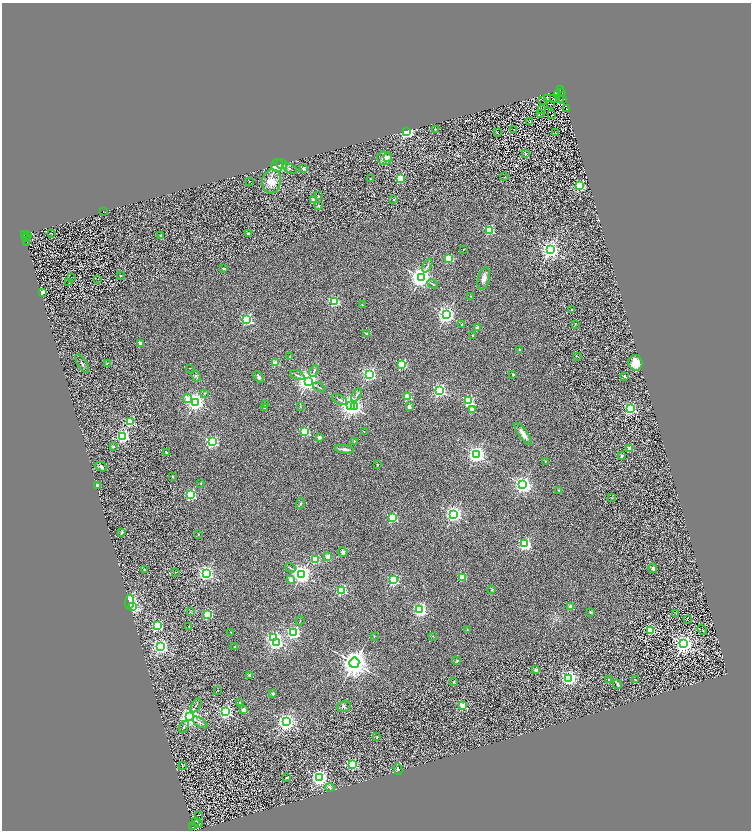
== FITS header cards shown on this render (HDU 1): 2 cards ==
NAXIS1  =                 1497
NAXIS2  =                 1656

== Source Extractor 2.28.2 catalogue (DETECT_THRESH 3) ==
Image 1497 x 1656 px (HDU 1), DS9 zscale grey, zoomed out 1/2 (1 PNG px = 2 x 2 image px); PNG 753 x 832 px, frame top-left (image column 1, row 1655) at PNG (2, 3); each listed source drawn as its Kron ellipse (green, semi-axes under 4 px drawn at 4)
Background 0.479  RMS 0.33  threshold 0.986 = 3 sigma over >= 5 px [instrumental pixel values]
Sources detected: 241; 36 cannot appear on this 1/2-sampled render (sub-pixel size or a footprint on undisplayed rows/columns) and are neither listed nor drawn; the other 205 listed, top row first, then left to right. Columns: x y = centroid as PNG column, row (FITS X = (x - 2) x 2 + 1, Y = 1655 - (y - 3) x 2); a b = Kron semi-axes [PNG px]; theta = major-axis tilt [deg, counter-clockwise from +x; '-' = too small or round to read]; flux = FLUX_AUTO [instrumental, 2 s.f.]
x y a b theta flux
561 90 3 2 - 610
562 93 2 1 - 190
558 95 2 1 - 22
559 98 2 1 - 75
548 99 3 2 - 880
553 99 2 1 - 18
563 99 3 2 - 45
542 100 2 1 - 26
550 104 2 2 - 26
567 109 2 1 - 13
541 110 2 1 - 11
541 113 4 3 - 44
552 115 2 1 - 15
530 122 2 1 - 18
435 129 2 2 - 130
514 130 2 1 - 16
407 131 3 3 - 23000
555 132 2 1 - 21
498 133 2 1 - 28
526 154 3 3 - 98
387 157 3 2 - 580
385 158 7 6 - 410
281 164 6 5 - 670
277 165 6 6 - 760
290 169 7 2 -27 58
304 169 2 2 - 620
504 177 3 2 - 27
400 178 3 3 - 5400
370 179 2 2 - 62
249 181 2 2 - 71
271 181 12 9 80 970
580 186 3 3 - 8200
318 196 4 3 - 55
313 200 2 2 - 1100
394 200 2 2 - 48
319 206 4 3 - 83
103 211 2 1 - 240
489 230 3 3 - 6100
51 233 2 1 - 63
248 233 3 3 - 92
24 235 2 1 - 150
27 235 2 1 - 620
160 236 3 2 - 64
25 238 2 1 - 40
27 238 2 1 - 280
27 243 2 1 - 67
464 249 2 2 - 57
550 250 4 3 - 39000
449 259 3 3 - 4400
427 266 7 2 64 86
224 268 2 2 - 270
120 275 2 2 - 100
71 277 2 1 - 26
421 277 4 4 - 54000
484 278 11 5 75 360
98 279 3 2 - 30
69 283 2 1 - 22
433 284 5 2 - 64
43 292 2 2 - 580
471 296 2 2 - 46
334 301 3 3 - 8900
362 305 2 2 - 120
572 310 2 2 - 150
446 315 4 3 - 32000
247 320 3 3 - 14000
462 324 2 2 - 120
575 324 2 2 - 30
478 328 2 2 - 1100
367 334 2 2 - 390
473 336 2 2 - 170
141 343 2 2 - 1000
519 349 2 2 - 120
577 356 4 2 - 33
290 357 4 3 - 46
107 363 4 3 - 65
276 363 2 2 - 2100
636 363 8 7 - 940
82 364 11 3 -56 150
402 364 3 3 - 5200
190 368 2 1 - 15
314 371 6 3 65 82
369 374 3 3 - 19000
513 374 2 2 - 200
297 375 7 3 -26 110
196 376 6 4 -62 110
625 376 2 2 - 260
259 377 6 4 -50 150
308 381 4 4 - 60000
319 387 7 2 -28 71
440 391 3 3 - 17000
205 393 2 2 - 53
357 395 7 2 56 84
408 397 3 3 - 3100
188 399 4 3 - 680
339 400 8 2 -27 80
468 401 3 3 - 10000
195 402 3 3 - 42000
266 405 2 2 - 99
300 406 3 2 - 27
351 406 4 3 - 51000
354 407 3 3 - 13000
409 407 2 2 - 680
264 408 2 2 - 230
630 408 3 3 - 13000
472 410 2 2 - 1700
130 422 3 3 - 4300
364 431 2 2 - 22
305 432 3 3 - 6300
523 434 13 4 -54 440
123 436 3 3 - 17000
319 437 2 2 - 470
354 441 3 2 - 31
212 442 3 3 - 14000
113 446 2 2 - 150
630 448 2 2 - 1100
344 449 9 2 -7 270
166 452 2 2 - 160
476 455 3 3 - 34000
622 455 3 2 - 110
545 461 2 2 - 48
377 465 2 2 - 110
101 467 6 4 -25 190
172 476 2 2 - 140
201 483 3 2 - 29
523 485 4 3 - 32000
97 486 2 2 - 670
559 490 2 2 - 120
191 495 3 3 - 8300
612 498 2 2 - 24
300 504 5 3 - 65
454 514 3 3 - 32000
392 518 3 3 - 7400
122 532 4 3 - 100
198 534 3 2 - 50
525 544 3 3 - 16000
343 552 5 4 - 130
328 557 2 2 - 1300
316 559 3 3 - 4100
290 568 5 2 - 57
653 568 5 4 - 110
144 569 3 2 - 52
175 572 2 1 - 17
206 573 3 3 - 29000
302 574 4 3 - 45000
462 577 3 3 - 2900
291 579 2 2 - 770
393 580 3 3 - 9900
342 590 3 3 - 9700
492 590 4 3 - 49
129 602 7 4 87 2000
132 607 3 3 - 8400
571 607 2 2 - 1000
420 610 3 3 - 20000
190 612 3 2 - 31
590 612 2 2 - 200
208 614 3 3 - 6200
676 614 4 3 - 53
688 620 2 1 - 13
300 621 4 2 - 30
157 625 3 3 - 8800
189 626 2 2 - 34
467 630 3 2 - 30
702 630 5 1 - 23
651 631 3 3 - 4200
231 632 2 2 - 75
293 632 3 3 - 17000
433 636 3 2 - 25
374 637 3 2 - 29
274 638 3 3 - 15000
276 642 3 3 - 15000
684 643 4 4 - 47000
234 646 2 2 - 68
160 647 3 3 - 26000
457 660 3 3 - 71
354 663 5 5 - 85000
536 670 2 2 - 630
249 675 2 2 - 350
569 678 3 3 - 23000
609 680 2 2 - 460
635 680 3 2 - 35
454 682 2 2 - 120
617 684 5 2 - 120
217 690 2 1 - 17
273 693 4 4 - 90
240 703 2 2 - 190
196 705 8 2 60 62
344 706 7 5 15 140
463 706 3 3 - 2300
244 710 2 2 - 820
226 712 3 3 - 20000
190 716 4 4 - 52000
200 722 8 3 -33 120
286 722 3 3 - 39000
184 727 6 3 62 83
377 737 4 3 - 69
352 764 3 3 - 9700
182 766 3 2 - 19
398 769 6 3 -78 120
287 777 3 2 - 41
319 778 3 3 - 26000
330 787 4 3 - 79
198 815 2 1 - 57
195 821 3 1 - 300
198 823 4 2 - 63
193 827 2 1 - 90
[36 sub-pixel or undisplayed-footprint detections neither listed nor drawn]